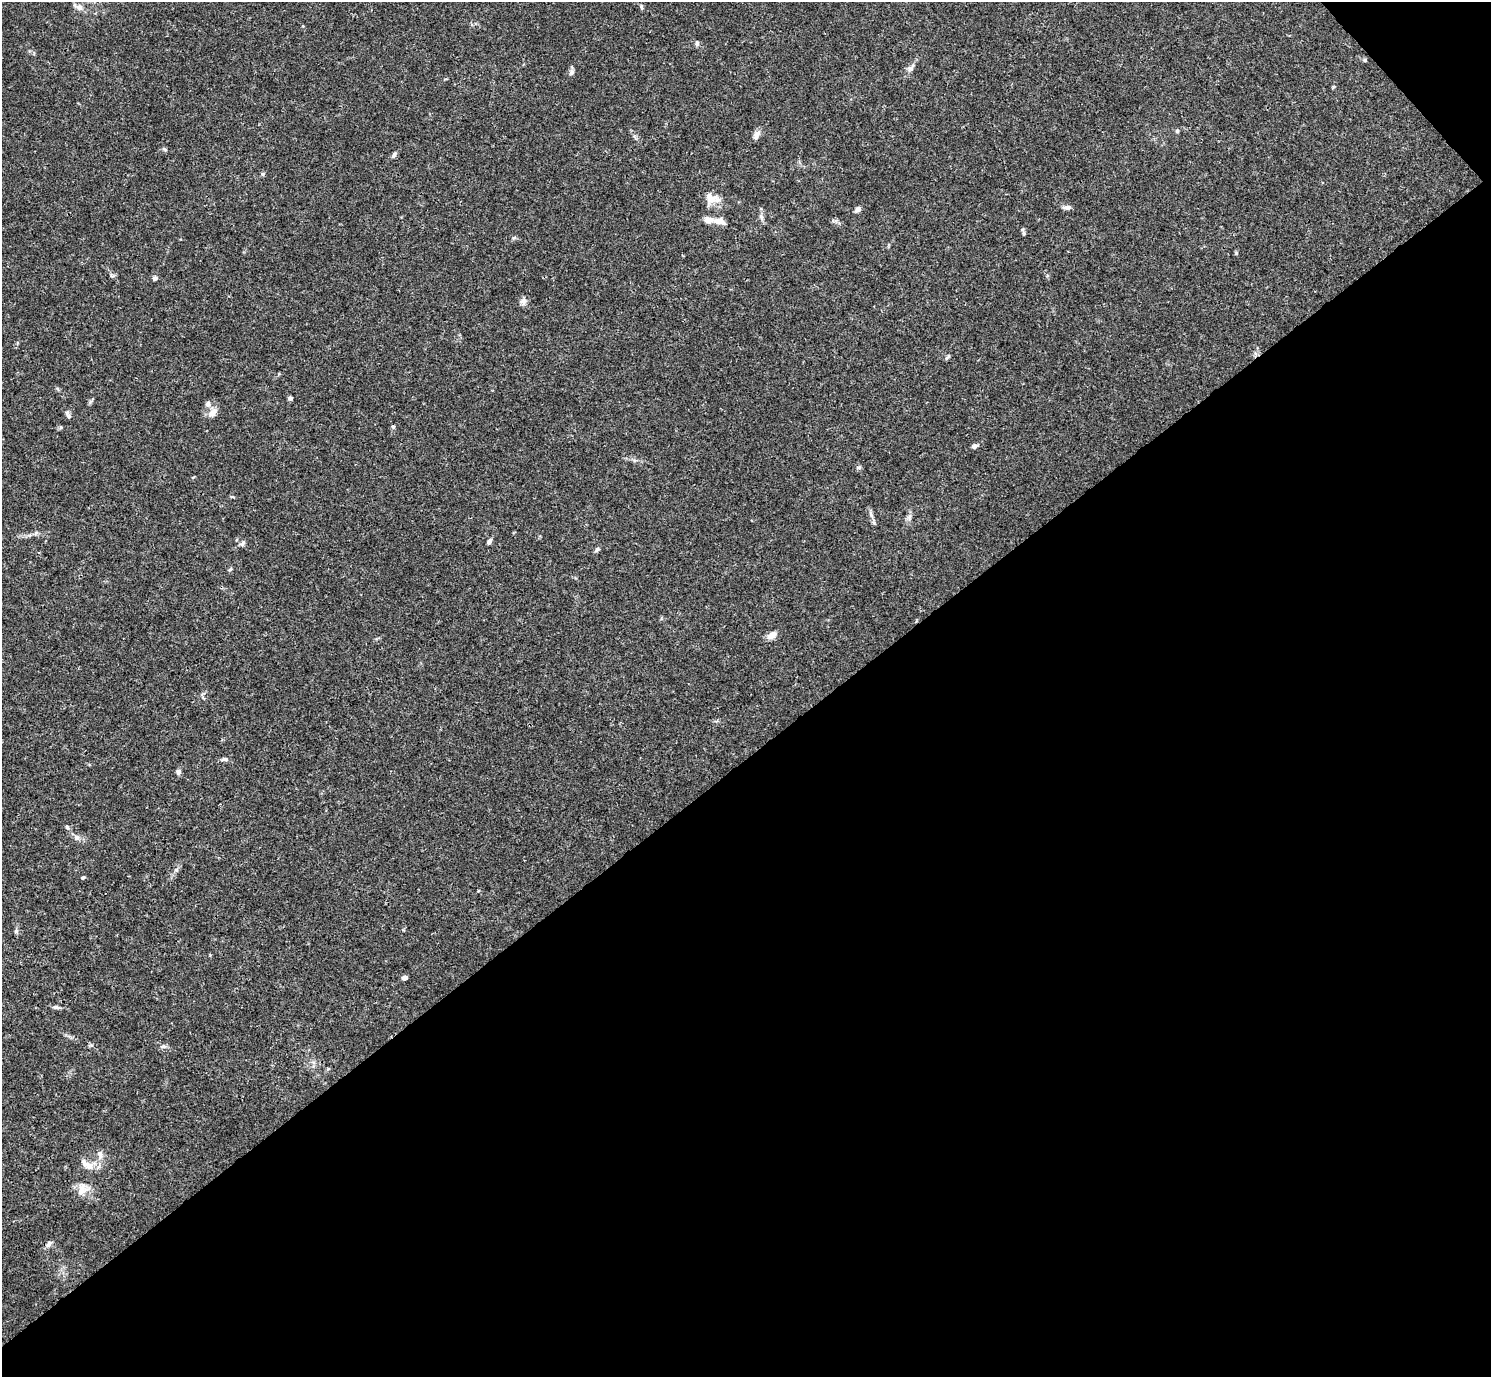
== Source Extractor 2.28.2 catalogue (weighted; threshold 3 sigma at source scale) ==
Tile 12 of 4 x 4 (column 4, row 3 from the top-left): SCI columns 4470-5958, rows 1534-2908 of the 5961 x 5958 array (HDU 1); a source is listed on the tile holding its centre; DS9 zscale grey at full resolution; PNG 1493 x 1379 px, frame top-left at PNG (2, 2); no overlay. Shown black and unused: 46% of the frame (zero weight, under 3 of 4 exposures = <1% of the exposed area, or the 3 px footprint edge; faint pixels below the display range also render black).
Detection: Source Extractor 2.28.2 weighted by HDU 2 'WHT'; one run over the whole footprint, this tile lists its part. Background 0.0165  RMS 0.0021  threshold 0.00959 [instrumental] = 3 sigma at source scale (4.5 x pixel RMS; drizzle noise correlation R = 1.50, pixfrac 1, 0.05/0.05 arcsec/px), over >= 5 px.
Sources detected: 52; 3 inside a brighter listed object's ellipse — not listed separately; the other 49 listed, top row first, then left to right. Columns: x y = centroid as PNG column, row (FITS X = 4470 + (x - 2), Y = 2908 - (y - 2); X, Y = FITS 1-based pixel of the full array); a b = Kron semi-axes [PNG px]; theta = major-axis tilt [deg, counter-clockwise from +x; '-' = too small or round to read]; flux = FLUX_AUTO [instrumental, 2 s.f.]
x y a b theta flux
79 7 11 7 -33 0.96
641 8 8 4 -80 0.28
697 43 6 5 - 0.51
1365 60 6 4 90 0.26
910 68 7 6 - 0.6
571 72 9 6 78 0.55
1177 131 5 4 - 0.28
756 135 13 7 61 0.99
165 149 7 4 -21 0.31
394 155 8 5 56 0.5
263 174 6 4 22 0.32
711 200 25 9 10 2.1
1067 207 11 5 4 0.69
858 209 7 6 - 0.73
761 217 8 3 -46 0.36
709 220 11 7 -7 1.5
1024 233 6 4 -89 0.32
1236 253 5 5 - 0.24
112 276 7 4 -18 0.31
155 278 6 6 - 0.49
523 301 9 8 - 0.81
948 357 11 3 51 0.31
290 398 5 4 - 0.47
208 404 8 7 - 0.73
212 413 12 8 45 1.5
69 416 8 6 -46 0.56
393 426 6 4 0 0.24
61 427 6 3 71 0.24
974 446 7 5 26 0.57
859 467 6 4 19 0.31
871 515 9 4 -55 0.58
489 541 7 5 57 0.6
243 543 6 4 71 0.39
597 549 7 5 42 0.49
230 569 6 4 45 0.27
771 635 10 7 35 1.5
224 759 9 5 8 0.52
178 772 7 6 - 0.56
67 827 5 5 - 0.31
76 837 8 7 - 0.74
83 878 5 4 - 0.31
16 931 6 6 - 0.37
405 978 5 5 - 0.66
56 1007 10 5 -9 0.53
163 1046 8 5 -8 0.59
100 1155 15 6 88 1.1
89 1166 11 9 -50 1.4
82 1189 16 12 66 2.3
49 1244 9 6 59 0.68